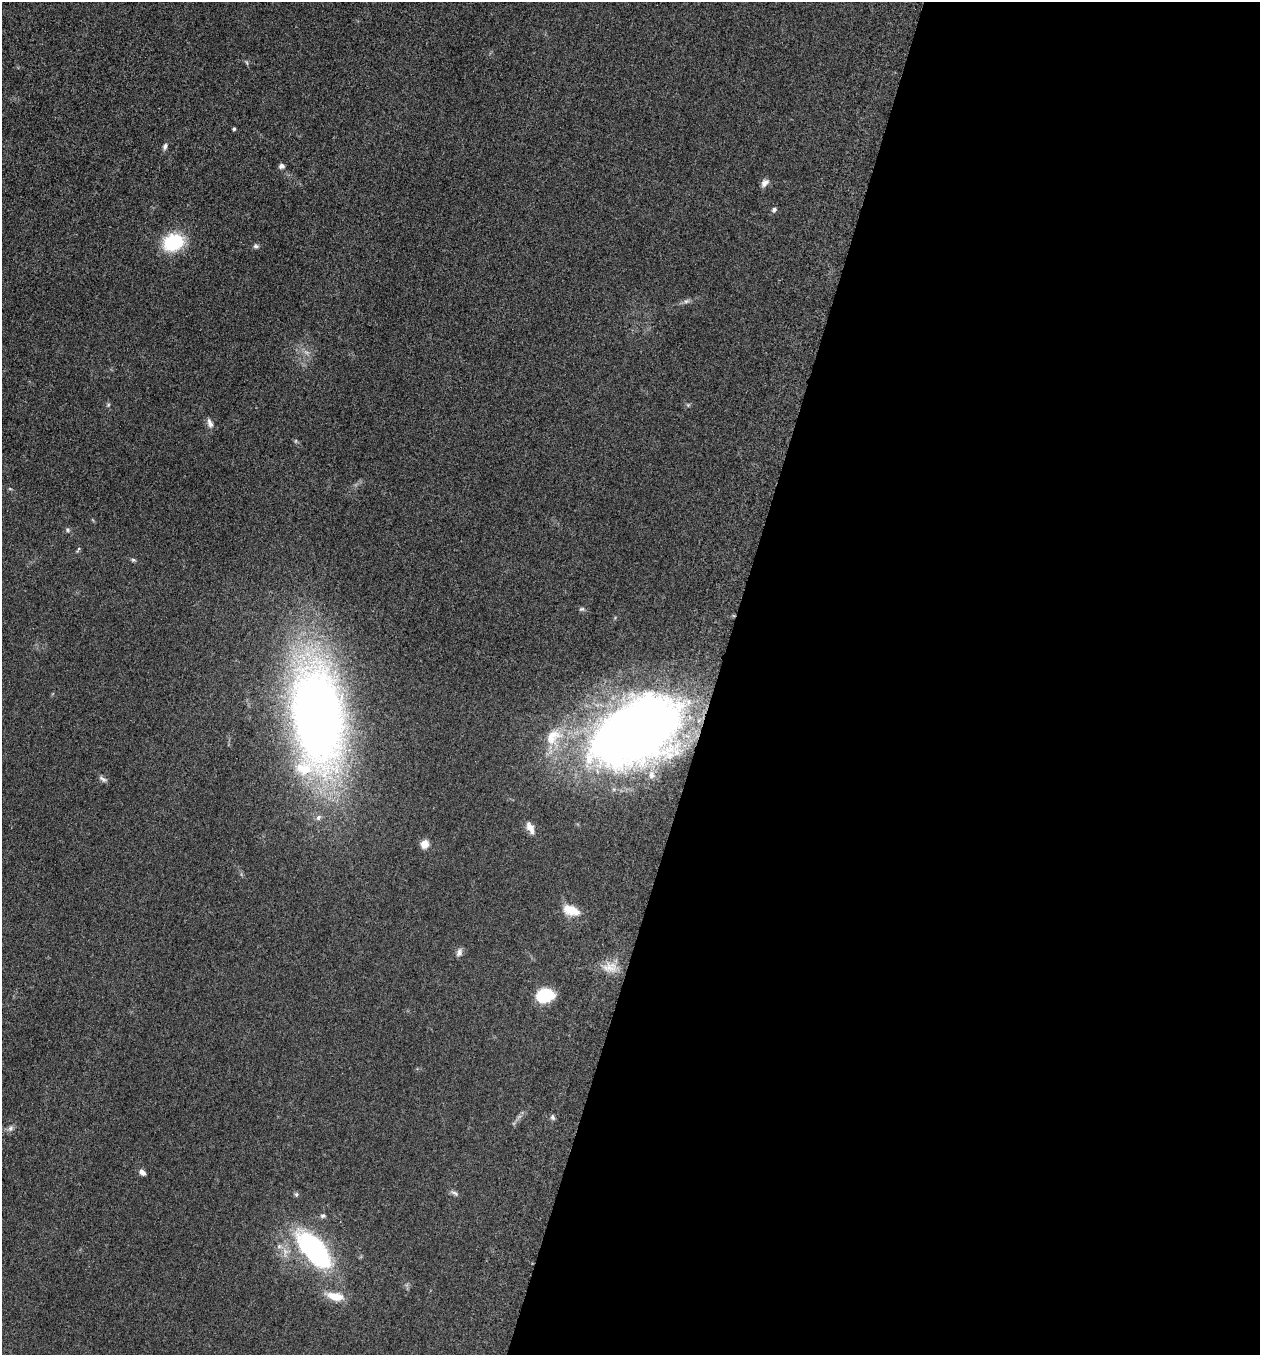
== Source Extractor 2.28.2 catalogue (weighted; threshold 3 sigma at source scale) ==
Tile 12 of 4 x 4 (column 4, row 3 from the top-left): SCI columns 3970-5227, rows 1370-2722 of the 5507 x 5462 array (HDU 1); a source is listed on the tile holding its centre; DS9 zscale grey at full resolution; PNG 1262 x 1357 px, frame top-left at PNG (2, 2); no overlay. Shown black and unused: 43% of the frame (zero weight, under 3 of 5 exposures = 3% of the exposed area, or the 3 px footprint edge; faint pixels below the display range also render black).
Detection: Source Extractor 2.28.2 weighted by HDU 2 'WHT'; one run over the whole footprint, this tile lists its part. Background 0.0608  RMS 0.0062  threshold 0.0278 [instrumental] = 3 sigma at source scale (4.5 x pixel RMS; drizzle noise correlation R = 1.50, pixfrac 1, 0.05/0.05 arcsec/px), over >= 5 px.
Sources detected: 37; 1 inside a brighter listed object's ellipse — not listed separately; the other 36 listed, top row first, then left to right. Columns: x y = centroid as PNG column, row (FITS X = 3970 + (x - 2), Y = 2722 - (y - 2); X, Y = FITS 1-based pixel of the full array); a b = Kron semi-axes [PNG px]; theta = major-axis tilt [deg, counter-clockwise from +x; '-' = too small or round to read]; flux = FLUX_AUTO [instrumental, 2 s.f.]
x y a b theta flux
234 129 4 3 - 0.82
165 146 9 5 78 1.7
282 166 7 6 - 1.7
764 183 10 7 46 3
774 210 6 5 - 1.5
173 242 20 16 22 35
256 246 8 5 -1 1.4
686 301 8 6 20 1.7
306 352 7 4 -18 1.5
108 405 6 4 47 0.8
688 405 5 5 - 0.83
210 423 14 6 -70 2.8
10 489 6 3 -19 0.61
67 530 6 5 - 1.1
78 549 9 3 66 0.84
133 560 6 5 - 0.93
582 609 7 5 14 1.2
317 717 62 30 -85 830
636 731 80 47 29 580
553 737 27 18 45 18
103 779 11 5 -36 1.8
318 817 8 6 47 2
529 827 13 11 -66 4.2
425 844 9 8 - 5.9
571 910 21 11 -19 11
459 952 11 7 68 2.4
610 967 22 13 6 9.5
545 996 15 11 13 32
553 1117 7 6 - 1.4
10 1128 8 6 53 1.9
142 1172 8 5 -40 2.5
455 1193 12 5 -29 1.7
296 1194 6 5 - 1
323 1216 7 5 -8 1.3
314 1249 50 23 -49 92
335 1296 21 10 -12 10
Overlapping masked pixels (flux is a lower limit): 1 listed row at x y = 636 731